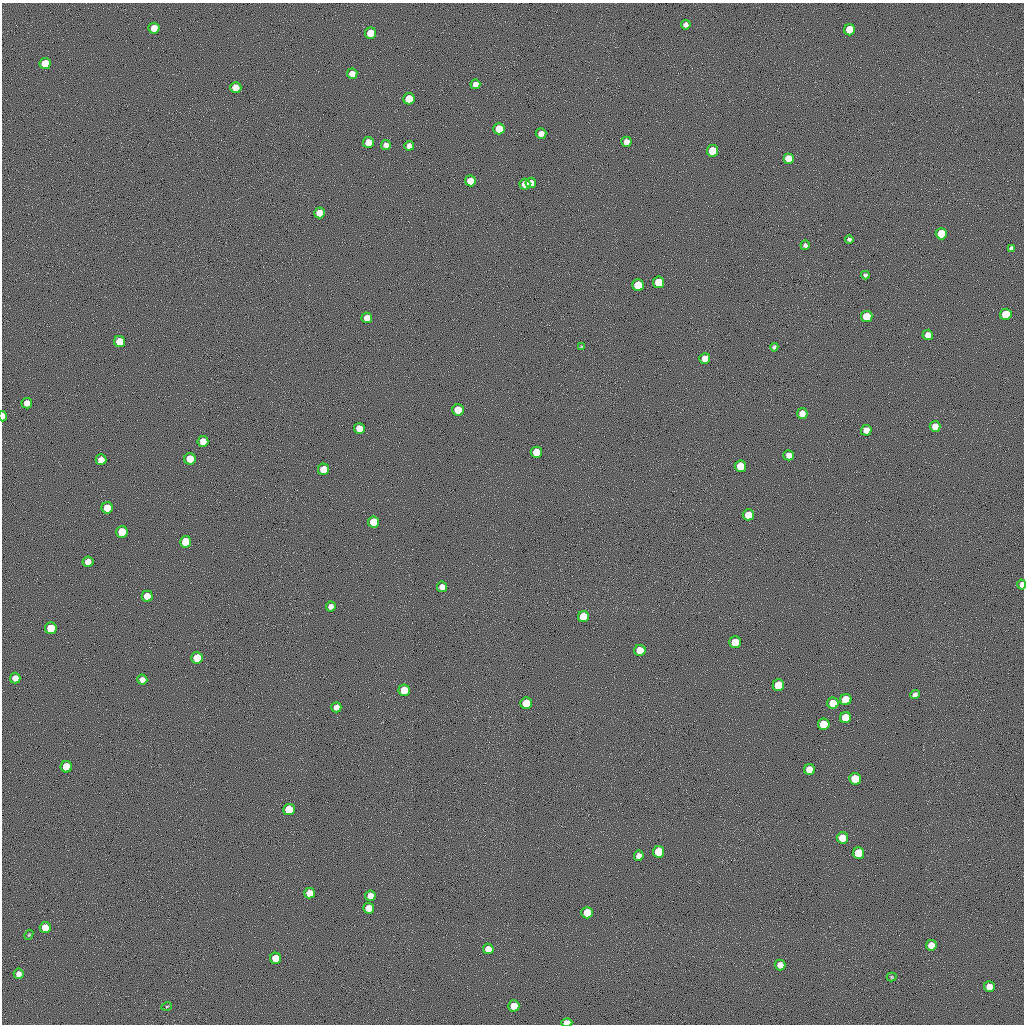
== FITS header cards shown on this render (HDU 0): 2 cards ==
NAXIS1  =                 1022 / length of data axis 1
NAXIS2  =                 1022 / length of data axis 2

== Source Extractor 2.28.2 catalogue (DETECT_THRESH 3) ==
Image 1022 x 1022 px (HDU 0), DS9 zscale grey, 1 PNG px = 1 image px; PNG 1026 x 1026 px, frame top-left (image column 1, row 1022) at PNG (2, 3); each listed source drawn as its Kron ellipse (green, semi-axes under 4 px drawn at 4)
Background 0.528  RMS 90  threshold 271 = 3 sigma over >= 5 px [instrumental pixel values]
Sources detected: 100; all 100 listed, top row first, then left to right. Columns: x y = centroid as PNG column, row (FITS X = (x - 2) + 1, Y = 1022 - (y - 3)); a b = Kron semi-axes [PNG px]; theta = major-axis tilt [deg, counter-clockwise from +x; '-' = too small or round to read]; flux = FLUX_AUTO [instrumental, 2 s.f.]
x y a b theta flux
686 25 5 4 - 26000
154 28 5 5 - 92000
850 30 5 5 - 190000
370 33 5 5 - 120000
45 63 5 5 - 120000
352 74 5 5 - 49000
475 84 5 5 - 35000
236 88 5 5 - 89000
409 99 6 5 - 160000
499 129 5 5 - 100000
541 133 5 5 - 41000
368 142 5 5 - 85000
626 142 5 5 - 39000
386 145 5 5 - 30000
409 146 5 5 - 32000
712 151 6 5 - 170000
788 158 5 5 - 67000
470 181 5 5 - 65000
531 183 5 5 - 63000
525 184 5 5 - 63000
319 213 5 5 - 82000
941 234 6 5 - 190000
849 239 4 3 - 14000
805 245 5 4 - 17000
1011 248 4 4 - 10000
865 275 4 4 - 13000
659 282 6 5 - 170000
638 285 6 5 - 160000
1006 314 6 5 - 190000
867 316 6 5 - 150000
367 318 5 5 - 49000
928 335 5 5 - 47000
120 342 5 5 - 140000
581 347 4 3 - 4900
774 347 4 4 - 14000
705 358 5 5 - 65000
27 403 5 5 - 48000
458 410 5 5 - 140000
802 413 5 5 - 51000
3 416 5 3 - 49000
935 426 5 5 - 57000
359 428 5 5 - 84000
866 430 5 5 - 53000
203 441 5 5 - 65000
536 452 5 5 - 170000
789 455 5 5 - 39000
190 459 5 5 - 130000
101 460 5 5 - 56000
740 466 5 5 - 150000
323 469 5 5 - 130000
107 508 5 5 - 150000
748 515 5 5 - 140000
374 522 6 5 - 180000
122 532 6 5 - 170000
186 542 6 5 - 190000
88 562 5 5 - 47000
1022 585 5 4 - 32000
442 587 5 5 - 36000
147 596 5 5 - 79000
331 606 5 5 - 31000
583 617 5 5 - 150000
51 628 6 6 - 190000
735 642 6 6 - 190000
640 650 5 5 - 140000
197 658 6 5 - 160000
15 678 5 5 - 46000
142 679 5 5 - 35000
778 685 6 5 - 160000
404 690 6 5 - 160000
915 695 5 4 - 24000
846 700 6 5 - 190000
526 703 6 5 - 190000
833 703 5 5 - 130000
336 707 5 5 - 41000
845 718 6 5 - 140000
824 724 6 5 - 180000
66 767 5 5 - 150000
810 770 5 5 - 120000
855 779 6 6 - 200000
289 809 6 5 - 180000
842 838 6 5 - 120000
659 852 6 5 - 190000
858 853 6 5 - 190000
639 856 5 5 - 33000
309 893 5 5 - 82000
370 896 5 5 - 53000
369 908 5 5 - 80000
587 913 5 5 - 140000
45 927 5 5 - 100000
29 935 5 4 - 5800
931 945 5 5 - 72000
488 949 5 5 - 58000
276 958 5 5 - 130000
780 965 5 5 - 54000
19 974 5 5 - 34000
892 977 5 4 - 6800
989 987 5 5 - 72000
167 1006 5 3 - 5600
514 1006 5 5 - 100000
567 1023 5 4 - 90000
At the frame edge (FLAGS 8, measured only in part): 3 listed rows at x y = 3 416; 1022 585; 567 1023